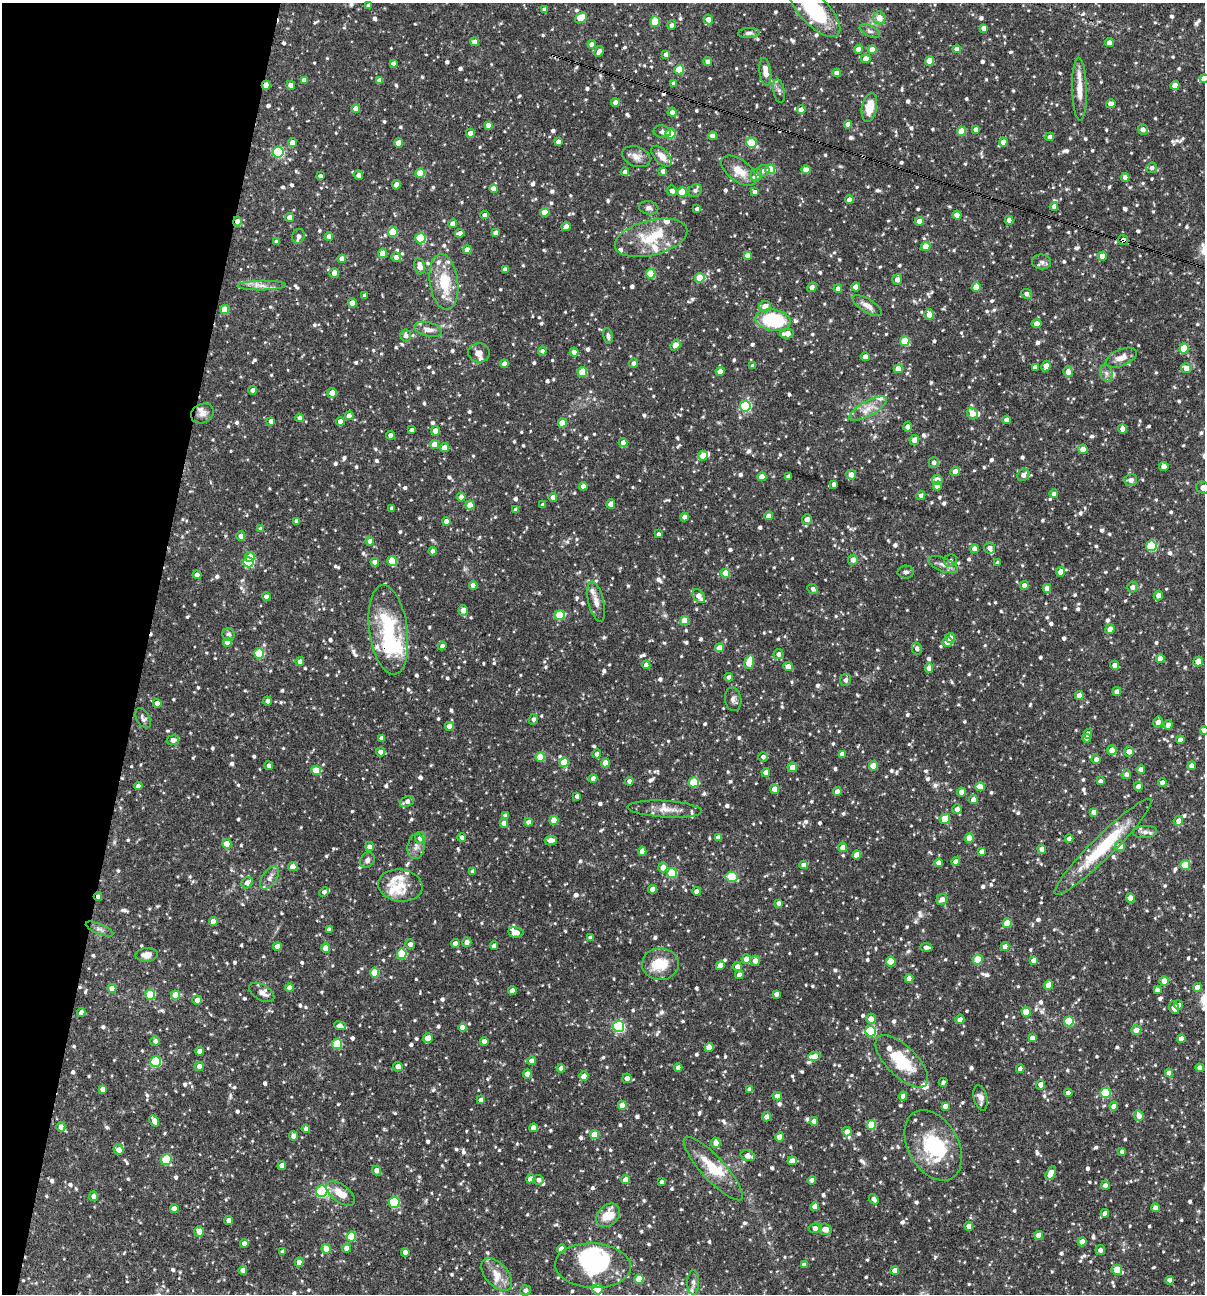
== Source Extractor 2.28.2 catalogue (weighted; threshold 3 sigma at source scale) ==
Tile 9 of 4 x 4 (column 1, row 3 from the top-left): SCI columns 250-1452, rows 1293-2584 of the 5187 x 5168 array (HDU 1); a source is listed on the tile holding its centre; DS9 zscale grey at full resolution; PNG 1207 x 1296 px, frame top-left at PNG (2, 3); each listed source drawn as its Kron ellipse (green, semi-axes under 4 px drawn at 4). Shown black and unused: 12% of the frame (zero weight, under 3 of 4 exposures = <1% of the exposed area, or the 3 px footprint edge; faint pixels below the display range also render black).
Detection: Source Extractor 2.28.2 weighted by HDU 2 'WHT'; one run over the whole footprint, this tile lists its part. Background 0.0869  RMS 0.0039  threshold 0.0175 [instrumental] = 3 sigma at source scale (4.5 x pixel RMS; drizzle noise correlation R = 1.50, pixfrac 1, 0.05/0.05 arcsec/px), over >= 5 px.
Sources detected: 1211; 2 inside a brighter object's white glare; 3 cosmic-ray / hot-pixel residue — neither listed nor drawn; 40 inside a brighter listed object's ellipse — not listed separately; of the other 1166, all 500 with FLUX_AUTO >= 1.17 (the completeness limit of this list) listed and drawn (666 fainter detections not listed), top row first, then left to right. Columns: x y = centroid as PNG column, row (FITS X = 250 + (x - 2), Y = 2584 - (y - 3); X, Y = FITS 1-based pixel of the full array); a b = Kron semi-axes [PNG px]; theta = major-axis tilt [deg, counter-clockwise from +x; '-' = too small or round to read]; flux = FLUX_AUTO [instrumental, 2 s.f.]
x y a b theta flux
369 6 4 4 - 2.1
545 10 4 4 - 2.5
815 11 34 14 -46 27
581 18 6 4 36 10
879 18 6 6 - 3.6
708 19 5 4 - 3.1
655 21 5 5 - 9.6
672 25 5 4 - 1.4
983 28 4 4 - 1.7
870 31 11 5 -26 1.3
749 33 11 5 4 1.2
474 42 4 4 - 3.1
1109 43 4 4 - 2.8
592 44 4 4 - 2.7
858 49 4 4 - 2.9
957 49 4 4 - 2.6
872 50 4 4 - 4.4
599 51 6 4 60 1.5
666 54 4 4 - 2
866 59 4 4 - 3.7
930 61 4 4 - 6.9
708 62 4 4 - 1.6
393 63 4 4 - 1.3
679 70 5 4 - 13
765 72 14 6 -83 3.8
837 73 4 4 - 2.9
1204 79 4 4 - 4
304 80 4 4 - 2.3
379 80 4 4 - 1.9
674 83 4 4 - 1.5
266 85 4 4 - 4.1
291 85 4 4 - 2.5
1175 85 4 4 - 3.5
1079 89 31 7 -88 5.4
779 91 12 5 -80 1.3
615 103 4 4 - 3.2
1111 104 4 4 - 2.9
869 107 15 7 79 6.7
356 109 4 4 - 2.5
801 110 4 4 - 2.7
672 112 4 4 - 1.6
848 124 4 4 - 2.3
488 125 4 4 - 1.9
976 129 4 4 - 1.9
1143 129 5 5 - 1.5
961 131 4 4 - 6.7
662 132 8 6 -11 1.2
470 133 4 4 - 3
671 134 5 5 - 18
713 136 4 4 - 2.6
1050 137 4 4 - 1.5
558 141 4 4 - 2.1
1003 142 4 4 - 2.9
292 143 4 4 - 2.7
399 143 4 4 - 5.1
751 143 5 5 - 16
278 152 5 5 - 36
661 156 13 7 -47 3.4
636 157 15 10 -21 2.9
1152 168 5 5 - 1.2
770 169 5 5 - 16
806 170 5 4 - 3.1
663 171 4 4 - 1.9
739 171 20 11 -36 5.9
763 171 6 5 - 1.3
625 172 4 4 - 1.9
420 173 4 4 - 10
358 175 5 4 - 1.9
756 175 6 6 - 2.3
320 176 4 4 - 1.4
1125 177 4 4 - 1.8
396 185 5 4 - 2.9
494 188 4 4 - 2.6
695 190 7 6 - 1.2
672 191 5 5 - 1.6
682 192 5 5 - 12
755 192 4 4 - 1.6
849 200 4 4 - 2.4
1054 206 4 4 - 1.9
649 208 9 6 -10 1.4
697 209 4 4 - 1.2
545 212 4 4 - 6
485 215 4 4 - 1.8
957 215 4 4 - 4
290 217 4 4 - 2.5
1009 220 4 4 - 2.6
237 221 5 4 - 2.5
919 221 4 4 - 2.8
453 224 4 4 - 2.6
566 227 4 4 - 3
393 232 5 5 - 16
460 233 5 4 - 1.6
496 233 4 4 - 1.8
298 236 7 6 - 1.5
329 236 4 4 - 2.4
420 238 5 5 - 23
651 238 37 17 14 14
1123 240 5 5 - 1.8
277 242 4 4 - 2.1
926 246 4 4 - 6.8
467 250 4 4 - 3.4
383 253 4 4 - 5.2
747 255 4 4 - 2.3
1102 256 4 4 - 3.3
396 257 5 4 - 2
342 259 4 4 - 3.3
1042 262 9 7 -7 1.2
419 266 8 5 -78 3.4
505 270 4 4 - 2.6
334 273 5 4 - 2.2
651 274 5 4 - 12
700 278 5 4 - 12
897 280 5 5 - 2.7
444 282 28 14 -82 14
262 285 24 5 1 3.1
812 287 5 4 - 1.9
856 287 4 4 - 3.5
976 287 5 4 - 5.8
838 289 4 4 - 2
1027 294 6 5 - 1.4
364 295 4 3 - 1.3
352 303 4 4 - 4.5
867 306 17 6 -31 2.9
765 307 6 5 - 3.4
224 309 4 4 - 7
929 314 5 4 - 3.6
773 320 18 10 -10 30
1036 324 5 4 - 2.8
428 329 14 7 -13 2.7
787 334 7 4 4 3.7
406 336 6 5 - 1.4
608 336 8 5 -79 1.2
905 341 5 4 - 11
675 345 6 4 52 5.8
1184 348 5 5 - 9.7
542 351 4 4 - 1.2
574 352 4 4 - 2.7
479 353 11 9 -3 2.1
865 357 4 4 - 2.1
1121 358 16 8 23 3.8
634 363 5 4 - 1.6
504 364 4 4 - 2
753 366 4 4 - 1.7
1046 366 5 4 - 3.4
1035 367 4 4 - 1.5
1186 368 5 5 - 2.8
898 369 4 4 - 5.9
582 372 5 4 - 11
720 372 4 4 - 3.3
1068 372 5 5 - 2.5
1106 373 8 6 -77 1.4
253 390 4 4 - 2.5
332 393 5 4 - 3
745 406 5 5 - 43
868 409 21 7 29 4.4
202 413 12 9 28 2.5
973 414 6 5 - 3.3
349 416 4 4 - 3
299 418 4 4 - 1.3
1007 420 4 4 - 2.6
271 421 4 4 - 1.7
340 421 4 4 - 2.6
562 423 4 4 - 8
908 427 5 4 - 2.2
1123 429 4 4 - 2.6
412 430 4 4 - 1.4
435 431 4 4 - 2.7
390 435 4 4 - 2
914 440 5 4 - 2.6
623 443 4 4 - 2.6
435 444 4 4 - 6.2
444 448 4 4 - 3.5
1083 449 5 5 - 3
703 456 5 5 - 3.8
934 462 5 5 - 1.5
1164 467 4 4 - 2.7
955 472 4 4 - 3.4
851 475 5 5 - 3.1
1023 475 6 5 - 2.3
788 476 4 4 - 1.6
762 477 4 4 - 4.7
937 480 5 5 - 3.6
1131 480 6 6 - 2.2
834 484 4 4 - 1.5
583 486 4 4 - 2.5
937 486 4 4 - 3.1
1203 488 7 5 -19 3.4
1053 494 4 4 - 1.3
921 495 4 4 - 1.4
461 497 4 4 - 2.6
553 497 4 4 - 2.1
611 504 5 4 - 2.6
470 505 4 4 - 5.4
543 505 4 4 - 1.5
392 509 4 4 - 1.2
516 510 4 4 - 1.9
769 516 4 4 - 2.7
684 517 4 4 - 2.3
807 519 5 5 - 2.5
297 521 4 4 - 1.5
446 521 4 4 - 3.5
261 529 4 4 - 1.4
658 534 4 3 - 1.3
241 536 4 4 - 2.6
370 541 4 4 - 2.1
1151 546 5 5 - 24
990 548 6 5 - 1.7
975 549 4 4 - 2.9
432 551 4 4 - 1.5
250 557 5 5 - 5.8
853 560 5 5 - 2.6
950 560 6 6 - 1.2
392 561 5 4 - 9.7
248 562 5 5 - 27
375 562 4 4 - 2.7
997 563 4 3 - 1.2
943 564 16 7 -22 2.3
906 572 8 6 1 1.2
1061 572 5 4 - 3.7
726 573 4 4 - 9.5
197 575 4 4 - 2.9
1024 585 4 4 - 2.6
473 586 4 4 - 2.8
1132 587 5 5 - 1.5
1047 588 4 4 - 2.9
813 589 6 4 -40 1.4
1158 595 5 4 - 2.7
699 596 8 5 -51 3.5
266 597 4 4 - 1.6
596 602 20 7 -77 3
463 610 5 4 - 3.5
560 615 5 5 - 14
685 621 4 4 - 7.5
1110 629 5 4 - 2.7
388 630 45 19 -82 30
229 635 6 6 - 1.5
950 638 5 4 - 3
227 642 4 4 - 4.6
947 642 5 5 - 2.5
442 646 4 4 - 1.5
719 648 4 4 - 4.5
917 649 6 5 - 1.2
259 653 5 5 - 20
778 654 5 5 - 1.8
1160 658 4 4 - 3.2
1198 661 5 4 - 5.4
300 662 4 4 - 2.8
749 662 7 4 71 13
646 665 4 4 - 2.1
1114 665 4 4 - 1.7
788 667 5 4 - 2.8
929 668 4 4 - 2.8
729 677 4 4 - 1.9
845 680 6 5 - 1.4
1117 692 4 4 - 1.9
1079 695 4 4 - 3.2
733 699 12 8 -81 1.6
267 701 4 4 - 1.5
157 703 4 4 - 2.8
143 718 11 6 -60 1.3
533 719 5 4 - 1.3
1158 722 5 5 - 2
1168 725 4 4 - 2.3
449 726 4 4 - 2.8
1204 730 4 4 - 2.7
1088 734 5 4 - 2.8
382 738 4 4 - 1.4
1086 738 4 4 - 1.3
173 740 6 5 - 2.1
1180 740 4 4 - 2.4
1112 750 5 4 - 4.7
1129 751 5 5 - 2.5
380 752 4 4 - 1.9
597 754 4 4 - 1.3
842 754 4 4 - 1.7
540 757 4 4 - 8.9
763 757 5 4 - 1.4
1096 759 5 4 - 1.8
564 762 5 4 - 8.2
605 763 4 4 - 3.2
269 766 4 4 - 1.7
873 766 4 4 - 6.4
1192 766 4 4 - 2.7
792 767 5 5 - 2.4
1141 769 4 4 - 2.1
316 770 5 4 - 8.5
766 772 4 4 - 2.6
1126 774 5 4 - 1.4
593 779 4 4 - 2.4
629 781 4 4 - 1.7
1100 781 4 4 - 1.2
694 782 5 5 - 18
1162 783 4 4 - 2.4
138 786 4 4 - 2.6
1138 786 4 4 - 1.9
980 787 4 4 - 4.7
774 789 5 4 - 3.2
837 792 4 4 - 3.2
961 792 4 4 - 2.4
577 796 4 4 - 1.4
973 800 4 4 - 2.8
407 801 7 5 24 2.2
665 809 37 8 -3 5.4
957 809 5 5 - 1.8
1094 812 4 4 - 2.4
505 816 4 4 - 1.4
945 819 5 4 - 9.9
554 820 4 4 - 5.4
1178 821 5 4 - 2.7
528 822 4 4 - 2.3
504 823 4 4 - 3.6
1145 832 12 6 3 1.6
462 837 4 4 - 1.3
718 837 4 4 - 2.6
420 838 5 5 - 2.7
969 838 5 4 - 7.7
1069 839 4 4 - 2.3
551 840 6 4 5 3.2
227 844 4 4 - 5.7
416 846 13 8 80 2.5
1120 846 5 5 - 3.9
369 847 4 4 - 1.5
843 847 4 4 - 3.2
1103 847 67 11 45 25
1042 849 4 4 - 3.2
642 851 4 4 - 2.7
982 852 4 4 - 2.6
856 855 4 4 - 4.1
367 860 8 6 56 1.4
956 861 4 4 - 2.2
939 863 4 4 - 3.5
804 865 4 4 - 3
1185 865 5 5 - 11
293 867 5 4 - 3.1
663 867 5 4 - 3.3
473 871 4 4 - 1.4
672 873 5 5 - 19
731 877 6 5 - 17
269 878 13 7 56 2.2
247 883 6 5 - 2.6
400 885 22 16 -8 7
653 889 4 4 - 3.7
697 891 4 4 - 2.4
324 892 5 4 - 1.3
98 896 4 4 - 1.3
1130 898 4 4 - 5.9
942 899 6 5 - 2.3
779 903 4 4 - 1.5
213 921 4 4 - 3.6
1007 923 4 4 - 7.2
99 929 15 5 -23 1.4
329 930 4 4 - 2.1
516 932 7 5 -11 2.7
591 938 4 4 - 2
467 942 5 4 - 2.4
455 943 4 4 - 1.9
410 944 5 4 - 1.7
277 946 4 4 - 2.9
494 946 4 4 - 1.6
926 947 6 4 -5 1.6
1005 947 4 4 - 3.4
326 948 4 4 - 5.7
402 954 5 5 - 18
147 955 11 6 4 3
746 959 5 4 - 2.9
978 959 5 4 - 11
1034 960 4 4 - 2.6
755 961 5 4 - 2.6
891 962 5 4 - 7.9
660 964 18 16 -2 11
720 965 5 4 - 2.7
737 967 4 4 - 2.4
374 973 5 4 - 12
739 975 4 4 - 2.8
909 979 4 4 - 3.5
1164 981 5 4 - 3.3
1049 985 5 4 - 6.3
1197 987 4 4 - 3
112 988 4 4 - 4.2
290 988 4 4 - 3.8
1157 990 4 4 - 1.8
512 991 4 4 - 3.1
262 992 14 7 -30 2.5
776 994 4 4 - 1.6
150 995 5 5 - 23
175 995 5 4 - 6.7
197 1000 5 4 - 2.4
1178 1005 5 4 - 1.2
1174 1007 6 4 -67 3.4
81 1012 4 4 - 1.6
1026 1012 5 4 - 7.3
871 1019 5 5 - 3
960 1020 4 4 - 2.6
1069 1021 5 5 - 14
340 1026 6 4 -19 2.8
619 1026 5 5 - 44
463 1028 4 4 - 3.3
1136 1030 5 4 - 2.8
871 1031 5 5 - 27
428 1038 5 4 - 4.8
1032 1038 4 4 - 2.4
1181 1039 4 4 - 3.1
155 1041 5 5 - 1.3
484 1041 4 4 - 2.5
337 1044 5 5 - 17
709 1047 4 4 - 3.8
200 1051 4 4 - 2.9
814 1056 6 4 5 4.9
532 1061 4 4 - 2.6
902 1061 34 15 -45 18
156 1062 5 5 - 27
199 1066 5 4 - 2.7
398 1067 5 5 - 2.7
561 1068 4 4 - 2.5
678 1068 4 4 - 2.1
1200 1068 4 4 - 2.5
1020 1069 4 4 - 1.8
1169 1073 4 4 - 2.8
527 1074 4 4 - 3.1
584 1076 4 4 - 3.3
627 1078 5 4 - 1.9
943 1082 4 3 - 1.2
1041 1085 5 4 - 2.6
103 1089 4 4 - 2.5
750 1089 4 4 - 2.4
1068 1093 4 4 - 2
1105 1093 5 5 - 20
777 1096 4 4 - 3.2
903 1096 4 4 - 2.6
980 1098 13 6 -77 2.3
481 1100 4 4 - 2.1
622 1105 4 4 - 4
945 1106 4 4 - 2.1
1114 1106 4 4 - 2.5
1139 1116 5 5 - 2.6
767 1117 4 4 - 2.5
154 1121 6 4 -60 2.9
814 1121 4 4 - 2.6
871 1125 5 5 - 12
61 1127 5 4 - 2.5
533 1128 4 4 - 3.1
306 1129 4 4 - 1.4
847 1132 4 4 - 2.8
594 1134 4 4 - 7.4
294 1136 4 4 - 2.7
780 1137 4 4 - 4.9
716 1143 5 4 - 2.9
933 1145 38 25 -61 27
119 1150 5 5 - 2.7
1122 1151 4 3 - 1.4
748 1156 7 5 -18 3.4
166 1160 5 5 - 19
792 1161 5 4 - 3.2
282 1165 4 4 - 2.7
713 1168 41 11 -48 13
376 1170 5 4 - 2.7
1051 1173 7 4 61 5.1
530 1179 4 4 - 2.7
539 1180 5 5 - 1.8
625 1180 4 4 - 2.9
812 1180 4 4 - 2.3
662 1182 4 3 - 1.2
1105 1185 4 4 - 1.7
322 1191 6 5 - 32
341 1193 17 8 -38 6.1
93 1196 5 4 - 2
874 1199 5 4 - 1.7
394 1202 5 5 - 27
815 1207 4 4 - 3.7
1155 1208 4 4 - 3
174 1209 4 4 - 2.6
1105 1213 4 4 - 2.6
608 1215 13 10 44 7.7
229 1220 4 4 - 2.5
969 1226 4 4 - 2.7
815 1228 6 4 8 2.4
825 1229 6 5 - 2.6
199 1232 5 4 - 3
1039 1235 4 4 - 4.9
351 1237 5 5 - 14
1082 1242 4 4 - 3.8
244 1243 4 4 - 2.1
346 1248 5 4 - 2.5
326 1249 5 4 - 6.9
561 1249 4 4 - 4.3
1100 1250 5 5 - 1.7
282 1252 4 4 - 1.3
405 1252 4 4 - 2.6
299 1262 4 4 - 2.6
804 1265 4 4 - 1.6
593 1266 38 22 -3 35
243 1270 4 4 - 2.9
895 1270 4 4 - 2.3
1117 1270 5 4 - 9.1
497 1275 19 11 -49 5.1
639 1279 5 4 - 6.5
1169 1280 4 4 - 2.4
693 1282 12 5 89 1.3
597 1289 5 5 - 4
525 1290 5 5 - 1.4
Overlapping masked pixels (flux is a lower limit): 6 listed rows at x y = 266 85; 237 221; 1123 240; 388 630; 98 896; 262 992
Isophote crosses this tile's border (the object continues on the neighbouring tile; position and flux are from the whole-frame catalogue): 4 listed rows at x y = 815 11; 1204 79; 1203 488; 1204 730